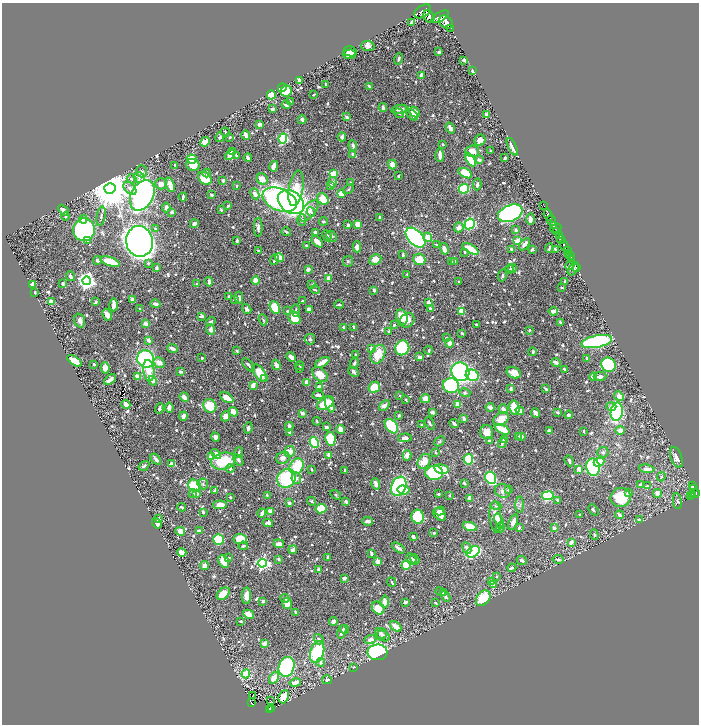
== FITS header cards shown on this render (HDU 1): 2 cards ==
NAXIS1  =                 1393
NAXIS2  =                 1444

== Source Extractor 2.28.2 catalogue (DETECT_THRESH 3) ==
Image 1393 x 1444 px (HDU 1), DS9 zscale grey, zoomed out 1/2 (1 PNG px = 2 x 2 image px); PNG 701 x 726 px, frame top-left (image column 1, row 1443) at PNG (2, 3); each listed source drawn as its Kron ellipse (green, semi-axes under 4 px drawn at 4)
Background 0.995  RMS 0.01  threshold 0.0304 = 3 sigma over >= 5 px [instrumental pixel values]
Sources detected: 996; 30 cannot appear on this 1/2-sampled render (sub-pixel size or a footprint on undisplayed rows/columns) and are neither listed nor drawn; of the other 966, the 500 brightest by FLUX_AUTO listed and drawn (466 fainter detections omitted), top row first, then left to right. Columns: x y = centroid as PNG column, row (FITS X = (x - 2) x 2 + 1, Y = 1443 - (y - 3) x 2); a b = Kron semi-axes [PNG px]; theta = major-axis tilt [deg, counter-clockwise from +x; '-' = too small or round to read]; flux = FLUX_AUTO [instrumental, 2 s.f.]
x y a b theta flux
423 11 9 5 34 4600
429 16 6 5 - 3000
440 17 9 4 31 5800
412 22 3 2 - 5.4
446 22 8 5 -39 4300
451 28 2 1 - 120
368 46 6 5 - 7.4
350 51 7 5 -10 12
439 52 4 3 - 4.1
349 54 6 5 - 10
399 59 6 2 73 4.8
464 60 2 2 - 17
473 71 3 2 - 7
421 75 4 3 - 10
299 80 3 3 - 8
326 84 3 2 - 3.7
369 86 4 2 - 4
282 88 4 3 - 80
286 91 6 5 - 69
271 95 4 4 - 53
313 95 2 2 - 3.9
291 102 4 3 - 3
286 105 4 4 - 5.1
383 108 4 3 - 5.5
272 109 4 3 - 3.6
399 109 8 3 11 12
414 112 6 4 -42 15
399 113 5 3 - 2.8
487 114 3 3 - 22
412 115 7 3 -43 13
347 117 4 3 - 5.9
302 120 4 3 - 7.6
259 124 3 3 - 10
450 128 6 3 -56 11
225 132 4 2 - 3.5
246 135 4 3 - 14
220 137 5 4 - 4.1
230 137 2 2 - 3.4
342 137 4 3 - 9
283 138 5 4 - 180
480 140 6 5 - 14
205 142 5 4 - 23
443 144 2 2 - 4.7
353 146 5 3 - 6.8
512 147 9 2 -65 15
233 151 3 2 - 8.7
472 151 7 5 4 23
490 151 2 2 - 3.1
353 154 4 3 - 8
230 155 6 4 41 20
236 155 4 3 - 2.8
440 155 7 3 -89 16
248 158 4 3 - 7.8
505 158 3 2 - 4.5
192 159 5 4 - 41
470 160 7 4 -58 57
479 160 4 3 - 5.9
174 165 4 2 - 3.1
193 165 7 6 - 35
392 165 5 4 - 14
274 166 5 3 - 13
142 171 6 5 - 4.7
207 173 4 2 - 3.7
465 173 7 4 -29 50
333 174 4 3 - 53
398 176 3 2 - 3.6
139 177 5 5 - 5.8
205 178 7 5 -42 61
132 179 5 4 - 3.8
262 179 6 5 - 23
223 181 3 3 - 6.1
332 182 5 4 - 4.2
350 183 4 3 - 5.6
161 184 6 5 - 13
477 184 6 3 80 4.8
170 185 7 3 -70 26
237 186 2 2 - 4.7
331 186 4 3 - 12
110 188 5 5 - 10000
130 188 8 5 -46 10
296 188 18 7 80 65
348 189 6 3 32 3
464 189 5 5 - 160
255 194 6 3 -63 15
341 194 4 3 - 31
142 195 16 11 61 820
211 195 3 2 - 5
183 197 4 2 - 4.6
323 199 6 5 - 53
280 200 18 11 -23 540
291 202 14 10 -37 790
228 206 3 2 - 4.1
544 206 2 1 - 31
166 208 5 3 - 9.9
63 210 6 2 -46 17
221 210 2 2 - 6.6
309 211 13 6 50 15
172 212 4 3 - 5.6
311 212 5 4 - 4.2
510 213 13 8 23 850
548 215 6 3 -68 1400
101 216 10 3 80 3.5
66 217 4 3 - 2.9
380 217 3 2 - 2.9
83 219 4 4 - 8.6
530 219 6 4 -90 8
302 220 6 4 89 6.2
551 220 5 2 - 1900
323 221 4 2 - 3.1
194 224 4 3 - 6
358 224 4 4 - 21
470 224 5 4 - 230
348 225 3 2 - 8.1
554 226 3 2 - 170
258 227 9 3 89 8.3
459 227 5 4 - 9.6
556 228 5 2 - 160
156 229 4 3 - 5.8
84 230 11 11 - 450
516 230 2 2 - 8.6
557 231 3 2 - 1400
286 232 5 3 - 2.9
315 232 3 3 - 5.9
327 236 6 3 -64 11
332 236 6 4 -47 3.3
559 236 4 2 - 340
428 237 4 4 - 22
415 238 12 7 -45 360
88 240 2 2 - 17
561 240 4 3 - 690
139 241 15 13 -80 3500
237 241 3 3 - 3.6
518 241 3 3 - 42
317 242 7 3 -45 28
525 244 7 3 53 9.6
436 245 4 3 - 3.6
307 246 3 2 - 6.5
564 246 6 2 -66 3700
357 247 5 4 - 13
549 248 5 2 - 3.7
444 249 6 3 -75 13
470 249 9 3 -30 48
511 249 4 3 - 6.7
532 249 3 2 - 7.1
556 249 4 2 - 4.8
258 251 2 2 - 2.7
567 251 3 2 - 470
465 252 3 3 - 2.9
569 254 4 2 - 990
403 255 4 2 - 3.7
570 256 3 2 - 860
279 258 4 4 - 39
375 259 6 5 - 23
419 259 6 5 - 41
97 260 4 3 - 5.4
274 260 5 2 - 6.8
572 260 3 2 - 330
348 261 5 5 - 3.1
454 261 3 3 - 4.3
110 262 10 4 -18 44
451 262 3 3 - 4.6
148 263 4 3 - 3.3
570 265 5 2 - 6.7
576 267 2 1 - 67
156 268 3 3 - 5.6
512 268 4 4 - 3.7
308 269 4 3 - 6.7
510 269 5 3 - 3.1
573 269 7 4 55 6.3
407 274 2 2 - 2.8
70 276 5 3 - 6.2
502 276 6 3 81 2.9
329 278 4 3 - 19
87 281 4 4 - 1100
256 281 4 3 - 25
565 281 3 2 - 3.7
209 282 4 2 - 6.8
458 282 2 2 - 3.8
63 284 4 2 - 3.9
196 284 3 2 - 2.7
32 285 3 3 - 16
312 285 3 3 - 3.2
562 288 3 2 - 2.9
315 290 5 3 - 3.1
374 290 3 2 - 7.5
35 292 2 2 - 6.1
228 296 3 3 - 2.7
239 298 6 4 -82 7.2
235 299 3 3 - 3
133 300 3 3 - 17
302 301 3 2 - 3.4
51 302 4 3 - 19
96 302 3 2 - 3.5
429 303 4 3 - 11
155 304 5 2 - 9.6
114 305 6 3 -89 18
339 305 5 2 - 4.1
140 308 3 2 - 2.7
275 308 7 4 -64 98
430 308 3 2 - 4.8
247 309 5 3 - 6.7
309 309 3 3 - 16
296 310 6 3 -89 2.9
287 311 3 3 - 3.2
462 311 3 3 - 32
553 311 4 3 - 9.7
107 315 6 3 -61 12
201 316 4 3 - 4.9
402 317 8 5 -76 30
294 318 7 5 -52 38
80 320 7 5 -70 8.2
263 320 5 3 - 2.7
407 320 8 6 48 17
211 322 5 4 - 4
560 322 3 2 - 4.8
146 324 3 3 - 20
476 324 3 2 - 3.1
394 325 3 3 - 3.6
344 327 3 3 - 8.8
354 327 4 2 - 3
211 330 5 4 - 9.1
529 330 3 2 - 3
389 331 3 3 - 2.9
462 333 4 2 - 3.4
446 338 3 3 - 2.8
310 339 5 5 - 4.2
149 340 3 3 - 9.8
597 342 15 6 11 290
449 343 4 3 - 12
172 348 5 3 - 9.2
402 348 7 7 - 230
372 349 4 4 - 12
429 350 4 2 - 2.8
237 351 3 2 - 4.8
533 352 4 3 - 3.6
378 354 10 7 65 37
356 355 3 3 - 3
291 357 5 3 - 12
420 357 3 2 - 11
202 358 2 2 - 2.7
587 358 3 3 - 2.9
146 359 9 8 - 330
74 361 8 4 -34 30
159 362 6 4 -31 17
322 362 8 3 31 26
556 362 4 3 - 13
354 363 5 3 - 4.3
94 364 3 2 - 3
248 365 8 3 -49 4.7
276 365 5 3 - 13
608 365 7 7 - 130
299 366 4 3 - 3.2
105 368 6 4 -83 15
300 368 3 3 - 2.8
564 369 3 2 - 4.8
149 371 10 5 -83 27
181 372 3 2 - 7.7
353 372 6 3 -45 6.1
460 372 9 8 - 620
259 373 10 5 -58 43
514 373 7 5 -24 18
320 374 9 6 -44 27
472 375 6 5 - 110
138 376 4 3 - 28
600 376 6 3 5 7.2
593 377 4 3 - 11
110 379 7 2 37 12
264 379 4 3 - 3.3
153 381 5 4 - 11
307 383 4 3 - 22
253 385 4 3 - 19
451 386 8 7 - 210
320 387 4 3 - 20
374 387 6 5 - 46
511 389 2 2 - 10
545 389 4 2 - 4.1
465 393 5 4 - 3.9
318 395 5 2 - 5.8
400 395 2 2 - 2.9
619 396 5 4 - 13
184 397 5 3 - 17
227 398 7 4 -34 29
425 399 5 4 - 14
406 400 3 2 - 2.7
325 403 9 5 32 60
126 404 5 3 - 15
330 404 8 4 -71 22
458 404 3 3 - 17
210 406 7 6 - 60
384 406 6 3 41 9.8
611 406 5 3 - 7.9
169 407 5 3 - 17
490 407 4 3 - 7.9
159 408 5 3 - 5.9
514 408 7 5 -77 57
503 409 5 3 - 11
520 411 4 3 - 13
233 412 5 4 - 23
432 412 2 2 - 22
558 412 4 2 - 3.5
617 412 9 6 80 200
302 413 4 3 - 7.3
536 413 5 3 - 13
399 415 3 2 - 6
569 415 4 3 - 5.9
183 416 4 3 - 11
226 416 5 4 - 19
464 418 4 2 - 7.6
501 419 8 6 41 35
317 421 4 3 - 3.1
430 423 6 3 -62 4
454 423 5 2 - 5.9
422 425 2 2 - 7.7
289 426 4 2 - 10
391 426 8 5 -51 140
326 427 3 2 - 5
248 428 6 3 79 6.5
340 429 4 3 - 22
502 429 8 3 -27 54
620 430 5 3 - 16
549 431 4 3 - 7.3
583 431 3 2 - 3
290 432 4 3 - 4.7
487 432 7 6 - 16
521 436 3 3 - 5.5
215 437 5 4 - 7.3
519 437 4 3 - 12
405 438 7 3 1 7.9
330 439 7 5 -79 90
504 439 3 3 - 5.4
439 441 6 4 45 3.5
489 441 3 2 - 3.1
314 442 5 4 - 160
502 443 5 3 - 4.8
239 452 5 3 - 4.2
289 452 5 5 - 23
436 452 3 2 - 2.8
603 452 5 5 - 4.3
216 454 6 4 -46 12
329 455 3 3 - 13
407 455 5 3 - 20
212 457 4 4 - 54
676 457 11 5 -70 12
283 458 7 6 - 11
156 459 6 3 -53 6.4
468 459 5 4 - 99
238 460 6 4 -57 6.3
223 461 12 8 12 91
424 461 8 6 56 31
569 461 6 3 -69 4.3
599 462 5 3 - 29
172 464 3 2 - 34
144 466 6 3 34 4
296 466 8 6 60 88
593 467 9 7 -78 210
230 469 4 3 - 4.3
312 469 3 2 - 2.7
441 469 7 4 -13 36
579 469 3 3 - 20
647 469 8 3 -6 16
345 470 3 2 - 3.4
434 473 9 7 0 270
661 477 5 4 - 3.3
286 478 10 9 - 120
296 478 6 5 - 5.2
491 478 6 5 - 230
464 483 3 2 - 4.8
203 484 5 5 - 4.8
376 484 6 3 -72 13
641 485 4 3 - 12
194 486 7 5 -36 97
399 486 10 7 67 220
647 486 3 3 - 3.5
693 486 4 2 - 150
694 489 3 2 - 240
215 490 4 2 - 3.2
403 490 6 4 -5 34
508 490 3 3 - 5.2
503 491 8 7 - 11
197 493 4 3 - 6
628 493 3 3 - 11
657 493 5 3 - 16
193 494 4 3 - 5
438 494 3 2 - 4.1
692 494 2 2 - 130
695 494 4 2 - 450
267 495 4 3 - 2.8
336 495 6 3 -29 2.7
449 495 2 2 - 2.7
690 495 4 3 - 250
548 496 6 4 7 230
230 497 2 2 - 4.1
621 497 10 9 - 88
469 498 3 3 - 21
558 500 3 3 - 5.5
312 501 5 3 - 3.3
346 501 4 3 - 4
677 501 8 3 -81 3.4
289 503 3 2 - 7.2
220 505 7 3 3 20
520 505 8 2 90 3.9
496 506 5 4 - 3.1
182 507 4 2 - 4
321 509 5 4 - 86
593 510 6 3 -50 4
270 511 2 2 - 17
440 511 5 3 - 8.2
203 512 3 2 - 6.3
262 513 4 2 - 14
440 514 7 5 -44 17
580 515 3 3 - 3.2
620 515 4 3 - 8.7
418 517 7 6 - 110
495 517 16 6 -85 20
158 519 3 3 - 4.1
639 520 3 3 - 6.5
368 521 5 3 - 10
499 521 8 4 -72 20
513 522 8 4 69 13
157 523 6 4 -55 11
268 523 5 4 - 8.5
470 527 7 4 -18 45
500 527 5 3 - 4.1
519 527 3 2 - 5.9
554 528 4 3 - 6.4
180 531 5 4 - 14
199 531 4 2 - 7.2
434 533 3 3 - 2.7
594 535 5 4 - 3.3
413 537 3 2 - 8.7
219 539 5 5 - 120
240 539 7 5 -7 69
571 542 3 3 - 13
279 544 5 3 - 15
243 546 5 3 - 3.4
398 548 7 3 -35 7.7
467 548 6 4 -66 9.3
293 550 4 3 - 16
182 552 4 4 - 21
473 552 7 5 30 200
371 553 3 2 - 4.9
328 557 3 2 - 9.9
229 558 3 2 - 2.8
279 559 3 3 - 4.9
411 559 6 4 -53 10
415 559 6 3 -56 3.4
558 559 5 3 - 4.3
522 560 5 3 - 7.9
224 561 7 5 -64 31
378 561 3 3 - 15
262 563 4 4 - 470
406 565 5 4 - 78
204 566 4 3 - 17
512 568 4 2 - 4.5
319 569 2 2 - 21
496 577 3 2 - 3
344 578 3 3 - 9.2
492 581 3 2 - 3
392 582 5 2 - 4
493 585 3 3 - 6.3
441 592 5 4 - 3.3
444 592 4 3 - 3
223 594 7 5 41 38
247 596 8 4 88 17
446 596 6 3 -62 4.5
285 598 4 3 - 4.8
483 598 8 6 49 86
263 601 3 3 - 5.8
385 602 6 4 80 18
405 602 4 3 - 6.7
435 603 3 2 - 2.9
287 604 5 5 - 18
378 608 7 5 -45 33
296 612 4 3 - 3.8
249 614 6 4 -29 23
240 621 3 2 - 3.1
333 621 4 3 - 10
396 626 6 3 -36 30
345 629 4 2 - 3.6
342 632 7 4 74 10
381 633 6 5 - 6.2
383 636 6 5 - 6.9
319 639 5 4 - 7
370 639 6 4 23 9.9
265 643 4 3 - 10
317 652 11 7 74 160
378 652 10 8 -1 510
320 662 4 3 - 6.6
286 667 10 7 72 370
354 667 4 3 - 3
246 674 4 3 - 66
274 678 6 4 58 35
327 680 5 4 - 7
295 682 6 3 14 22
253 695 3 1 - 7
284 697 7 5 66 61
270 700 2 1 - 6.6
252 703 3 2 - 15
269 709 3 2 - 57
272 709 2 1 - 11
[466 fainter detections neither listed nor drawn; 30 sub-pixel or undisplayed-footprint detections neither listed nor drawn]